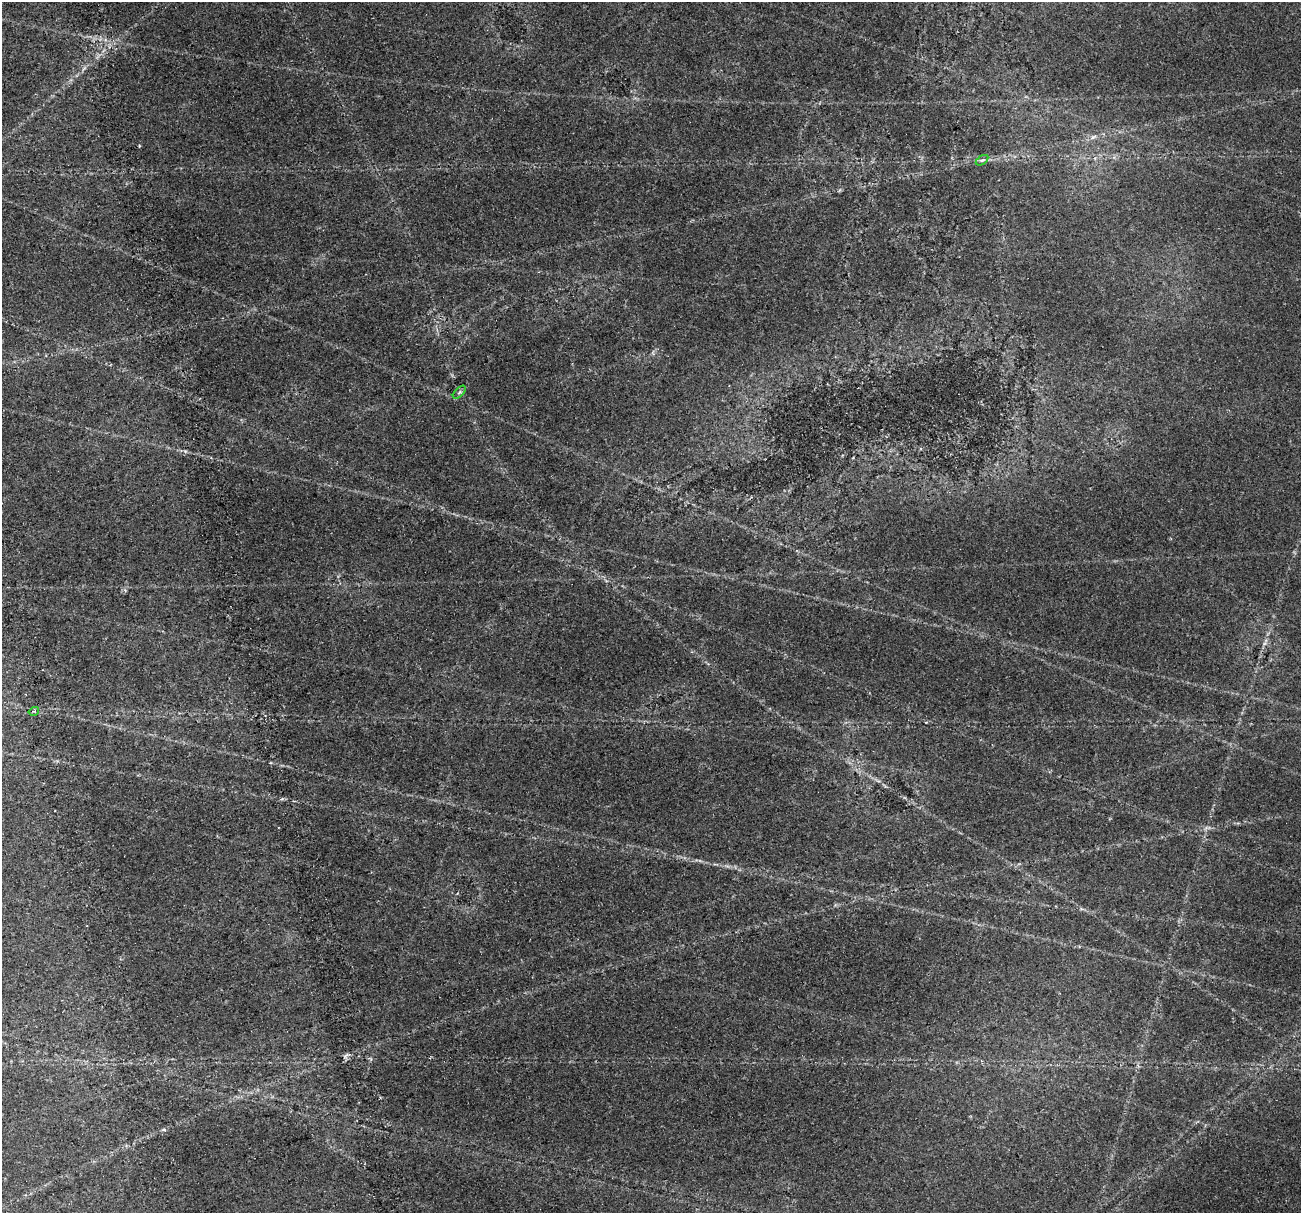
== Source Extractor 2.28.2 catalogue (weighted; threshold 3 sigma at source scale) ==
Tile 7 of 4 x 4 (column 3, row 2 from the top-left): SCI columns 3014-4312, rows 2982-4192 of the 6026 x 5914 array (HDU 1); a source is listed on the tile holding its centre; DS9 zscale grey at full resolution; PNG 1303 x 1215 px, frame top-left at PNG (2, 2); each listed source drawn as its Kron ellipse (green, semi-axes under 4 px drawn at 4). Shown black and unused: <1% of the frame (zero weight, under 2 of 4 exposures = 22% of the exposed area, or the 3 px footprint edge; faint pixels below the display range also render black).
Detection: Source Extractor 2.28.2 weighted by HDU 2 'WHT'; one run over the whole footprint, this tile lists its part. Background 0.0614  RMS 0.0038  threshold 0.0169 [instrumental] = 3 sigma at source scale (4.5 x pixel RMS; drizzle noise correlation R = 1.50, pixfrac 1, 0.0396/0.0396 arcsec/px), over >= 5 px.
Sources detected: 3; all 3 listed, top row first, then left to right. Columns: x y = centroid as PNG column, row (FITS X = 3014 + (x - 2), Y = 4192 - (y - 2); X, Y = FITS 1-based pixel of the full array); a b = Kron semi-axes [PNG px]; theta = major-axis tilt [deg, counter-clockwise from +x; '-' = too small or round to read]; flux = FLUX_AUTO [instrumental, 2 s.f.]
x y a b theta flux
982 160 7 3 35 0.5
459 392 8 3 45 0.51
34 711 5 3 - 0.42